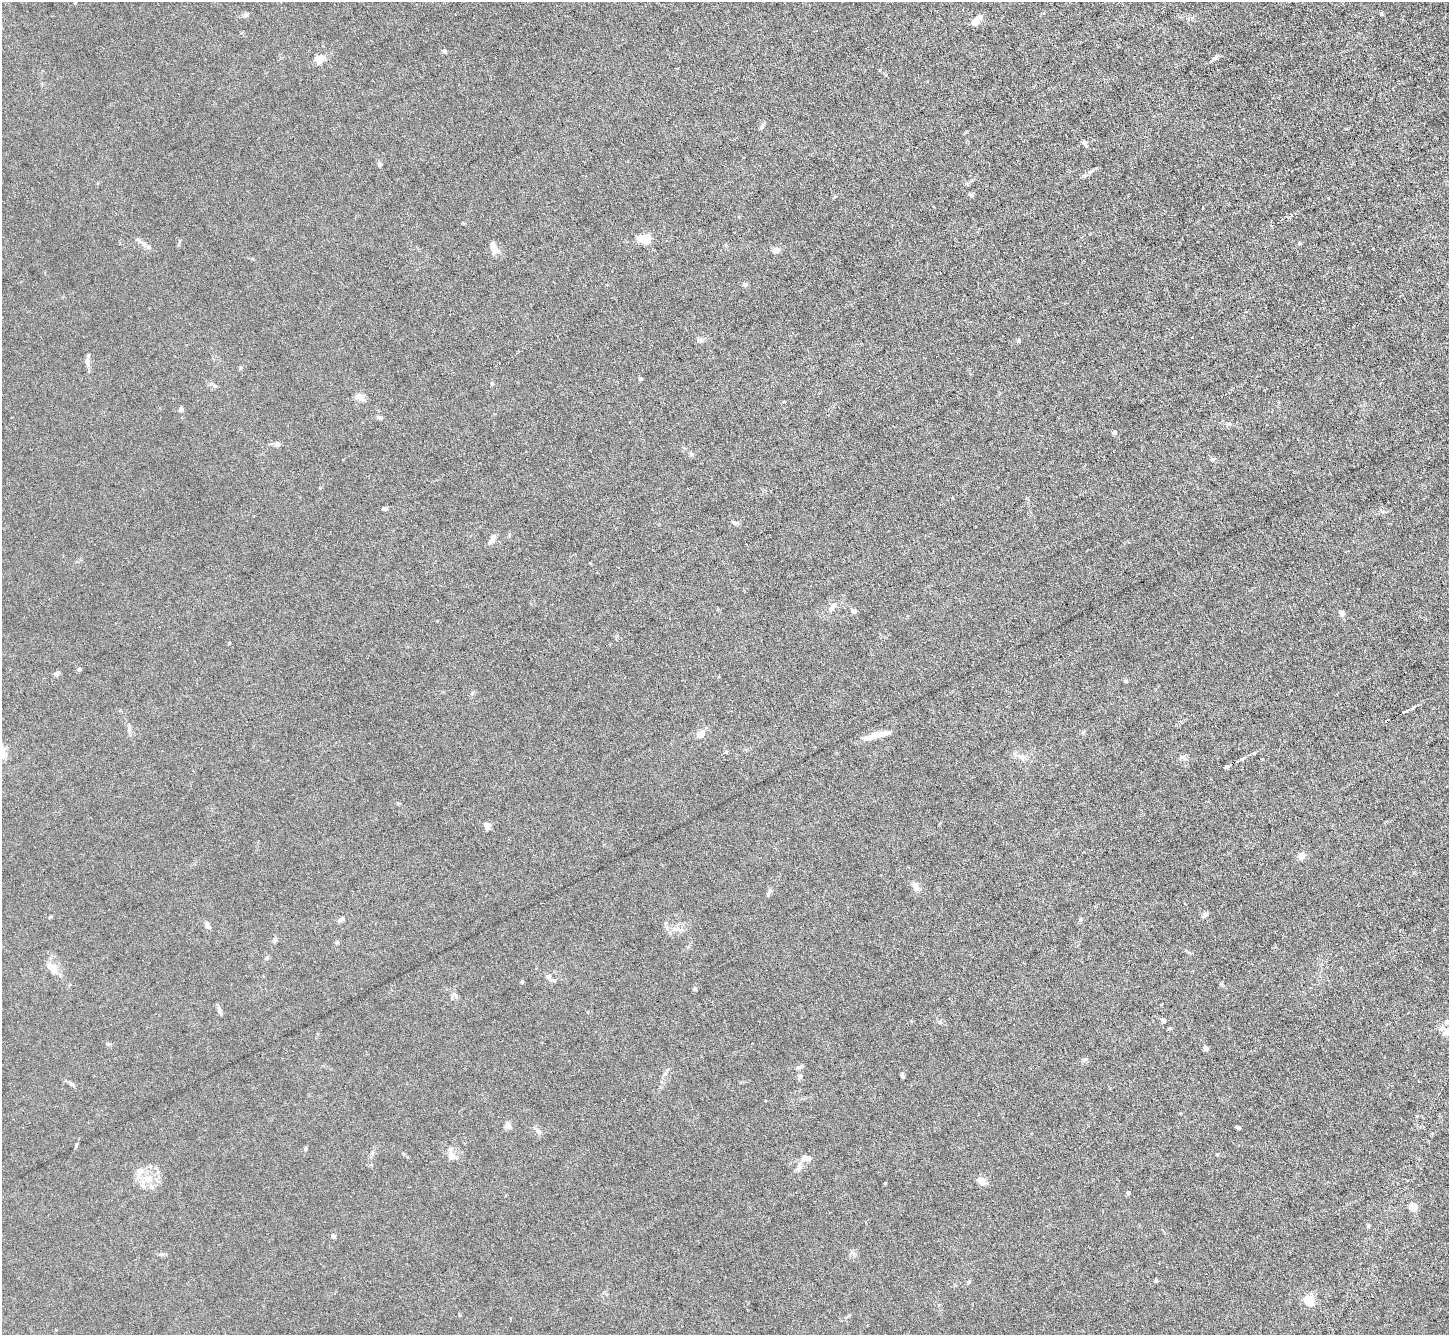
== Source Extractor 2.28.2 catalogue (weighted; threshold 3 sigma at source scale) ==
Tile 10 of 4 x 4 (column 2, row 3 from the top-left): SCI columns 1448-2894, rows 1486-2818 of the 5787 x 5775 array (HDU 1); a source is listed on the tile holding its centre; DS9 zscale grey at full resolution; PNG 1451 x 1337 px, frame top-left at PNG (2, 2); no overlay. Shown black and unused: <1% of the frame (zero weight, under 3 of 6 exposures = <1% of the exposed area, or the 3 px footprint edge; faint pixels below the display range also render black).
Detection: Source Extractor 2.28.2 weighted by HDU 2 'WHT'; one run over the whole footprint, this tile lists its part. Background 0.0245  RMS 0.0028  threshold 0.0115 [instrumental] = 3 sigma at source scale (4.09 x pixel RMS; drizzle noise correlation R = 1.36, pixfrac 0.8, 0.05/0.05 arcsec/px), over >= 5 px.
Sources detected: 97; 1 cosmic-ray / hot-pixel residue — not listed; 6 inside a brighter listed object's ellipse — not listed separately; the other 90 listed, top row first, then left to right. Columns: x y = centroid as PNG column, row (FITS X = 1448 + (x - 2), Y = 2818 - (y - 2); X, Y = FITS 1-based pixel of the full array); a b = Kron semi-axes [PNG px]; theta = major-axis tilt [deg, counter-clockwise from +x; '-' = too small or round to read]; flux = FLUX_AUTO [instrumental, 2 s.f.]
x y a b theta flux
246 15 6 6 - 0.71
975 22 11 9 21 1.7
444 51 5 5 - 0.58
1215 57 8 5 61 0.61
319 59 12 8 6 2.9
1084 143 6 5 - 0.8
379 164 6 5 - 0.61
1090 172 7 5 43 0.64
971 195 6 5 - 0.53
645 238 13 9 11 4.4
138 240 9 3 -45 0.53
1299 243 5 4 - 0.25
493 246 18 7 -71 1.6
148 247 8 6 -17 0.79
775 250 10 7 9 1.2
745 284 6 5 - 0.7
1018 340 5 5 - 0.45
87 361 14 5 83 1.2
240 367 6 4 0 0.29
640 379 4 4 - 0.46
492 383 5 4 - 0.45
360 397 11 7 -22 1.9
181 410 6 6 - 0.5
380 418 7 5 -16 0.54
1114 432 4 4 - 0.71
277 444 6 5 - 1.2
691 454 7 5 -28 0.52
1212 459 7 3 8 0.4
385 509 7 5 1 0.46
735 523 10 4 -13 0.53
493 537 11 7 67 1.1
832 608 17 7 51 1.8
853 611 7 5 -19 0.64
1342 613 8 6 -87 0.75
79 669 5 4 - 0.48
57 674 7 6 - 0.68
1125 681 5 5 - 0.36
1405 711 9 3 20 0.57
1083 732 6 5 - 0.42
701 734 12 9 35 1.6
877 735 31 6 15 3.4
726 752 5 4 - 0.29
1024 757 10 6 0 1.2
1182 757 7 4 -30 0.53
1242 758 12 3 22 0.7
1227 767 8 3 29 2.9
487 826 8 7 - 1.2
1301 856 8 7 - 1.8
915 886 13 7 -64 1.2
769 892 14 3 70 0.56
1205 915 8 5 41 0.68
342 919 8 5 37 0.85
1080 919 6 4 89 0.36
208 927 9 6 -30 0.66
679 929 12 4 -5 0.96
275 940 7 5 20 0.56
337 942 6 4 -46 0.37
267 958 6 4 71 0.36
52 968 19 11 -45 2.7
548 977 8 6 -28 0.75
522 982 4 4 - 0.38
695 989 5 5 - 0.44
455 995 7 4 -71 0.56
220 1011 12 5 -64 0.77
1163 1020 6 5 - 0.58
1446 1033 12 8 12 1.5
108 1044 6 4 -18 0.33
1205 1048 6 5 - 0.79
1085 1059 8 4 2 0.51
798 1068 10 4 27 0.64
799 1076 6 5 - 0.77
902 1076 9 4 -76 0.44
71 1084 8 5 -26 0.56
507 1125 9 7 89 0.95
1238 1127 5 3 - 0.54
538 1131 8 5 -52 0.76
76 1146 9 3 68 0.35
305 1149 6 4 64 0.39
452 1156 12 11 - 1.9
806 1158 14 8 -1 1.6
799 1169 10 6 46 0.99
148 1179 15 10 -9 3.4
982 1181 9 7 -35 2.2
885 1183 4 3 - 0.24
1128 1193 5 4 - 0.46
1413 1207 5 5 - 8.8
1368 1226 5 4 - 0.35
333 1236 6 5 - 0.59
1156 1281 4 3 - 0.37
1309 1300 5 5 - 21
Isophote crosses this tile's border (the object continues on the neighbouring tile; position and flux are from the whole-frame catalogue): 1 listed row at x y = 1446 1033
Unlisted compact peaks at least as high as the median listed source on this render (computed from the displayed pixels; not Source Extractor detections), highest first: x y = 1217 1154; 1381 14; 939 1022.